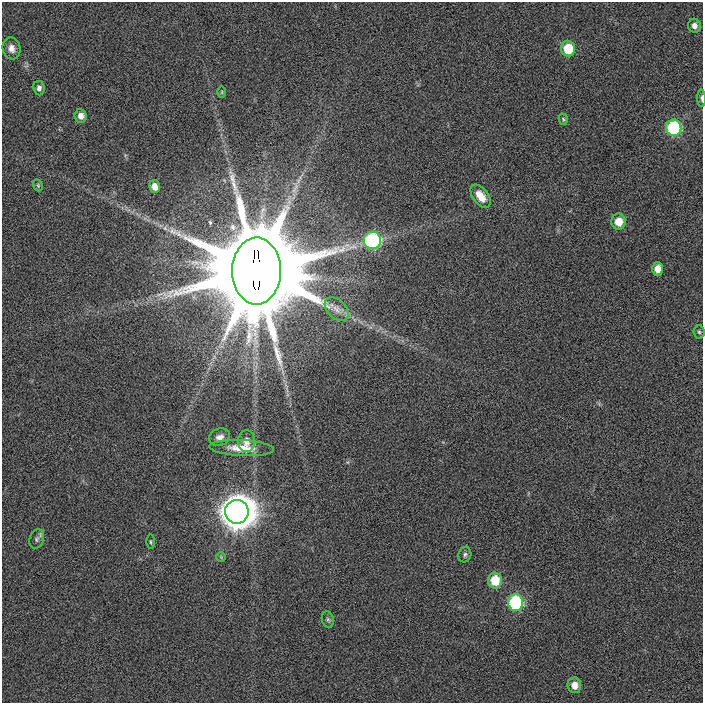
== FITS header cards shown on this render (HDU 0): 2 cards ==
NAXIS1  =                  701 / length of data axis 1
NAXIS2  =                  701 / length of data axis 2

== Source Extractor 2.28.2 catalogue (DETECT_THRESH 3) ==
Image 701 x 701 px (HDU 0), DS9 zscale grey, 1 PNG px = 1 image px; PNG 705 x 705 px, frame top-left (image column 1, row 701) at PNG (2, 2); each listed source drawn as its Kron ellipse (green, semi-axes under 4 px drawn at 4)
Background 0.0079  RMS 0.16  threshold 0.47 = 3 sigma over >= 5 px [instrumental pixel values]
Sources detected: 30; all 30 listed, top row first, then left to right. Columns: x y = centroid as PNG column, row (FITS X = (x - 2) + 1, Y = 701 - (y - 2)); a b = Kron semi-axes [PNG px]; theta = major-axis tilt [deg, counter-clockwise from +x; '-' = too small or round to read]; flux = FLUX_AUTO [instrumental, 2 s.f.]
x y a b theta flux
694 26 7 6 - 52
11 48 11 9 -75 71
568 49 8 7 - 350
39 88 7 6 - 41
222 92 6 4 89 11
701 98 9 3 -88 24
81 116 7 6 - 67
563 119 6 4 -75 14
674 128 8 7 - 950
38 185 6 4 -70 13
154 187 6 5 - 87
481 196 13 7 -53 140
619 222 8 7 - 190
372 240 8 8 - 1400
658 269 7 5 -89 110
256 271 33 24 90 370000
337 309 14 9 -45 84
699 332 6 5 - 19
220 437 11 8 19 61
247 441 11 8 89 86
242 448 32 8 -3 190
237 512 12 12 - 23000
37 539 10 7 70 35
151 542 7 3 -89 14
465 555 8 6 71 26
221 557 5 5 - 12
495 580 8 7 - 300
516 603 8 7 - 1000
328 620 8 6 -73 26
574 685 8 7 - 120
At the frame edge (FLAGS 8, measured only in part): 1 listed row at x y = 701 98